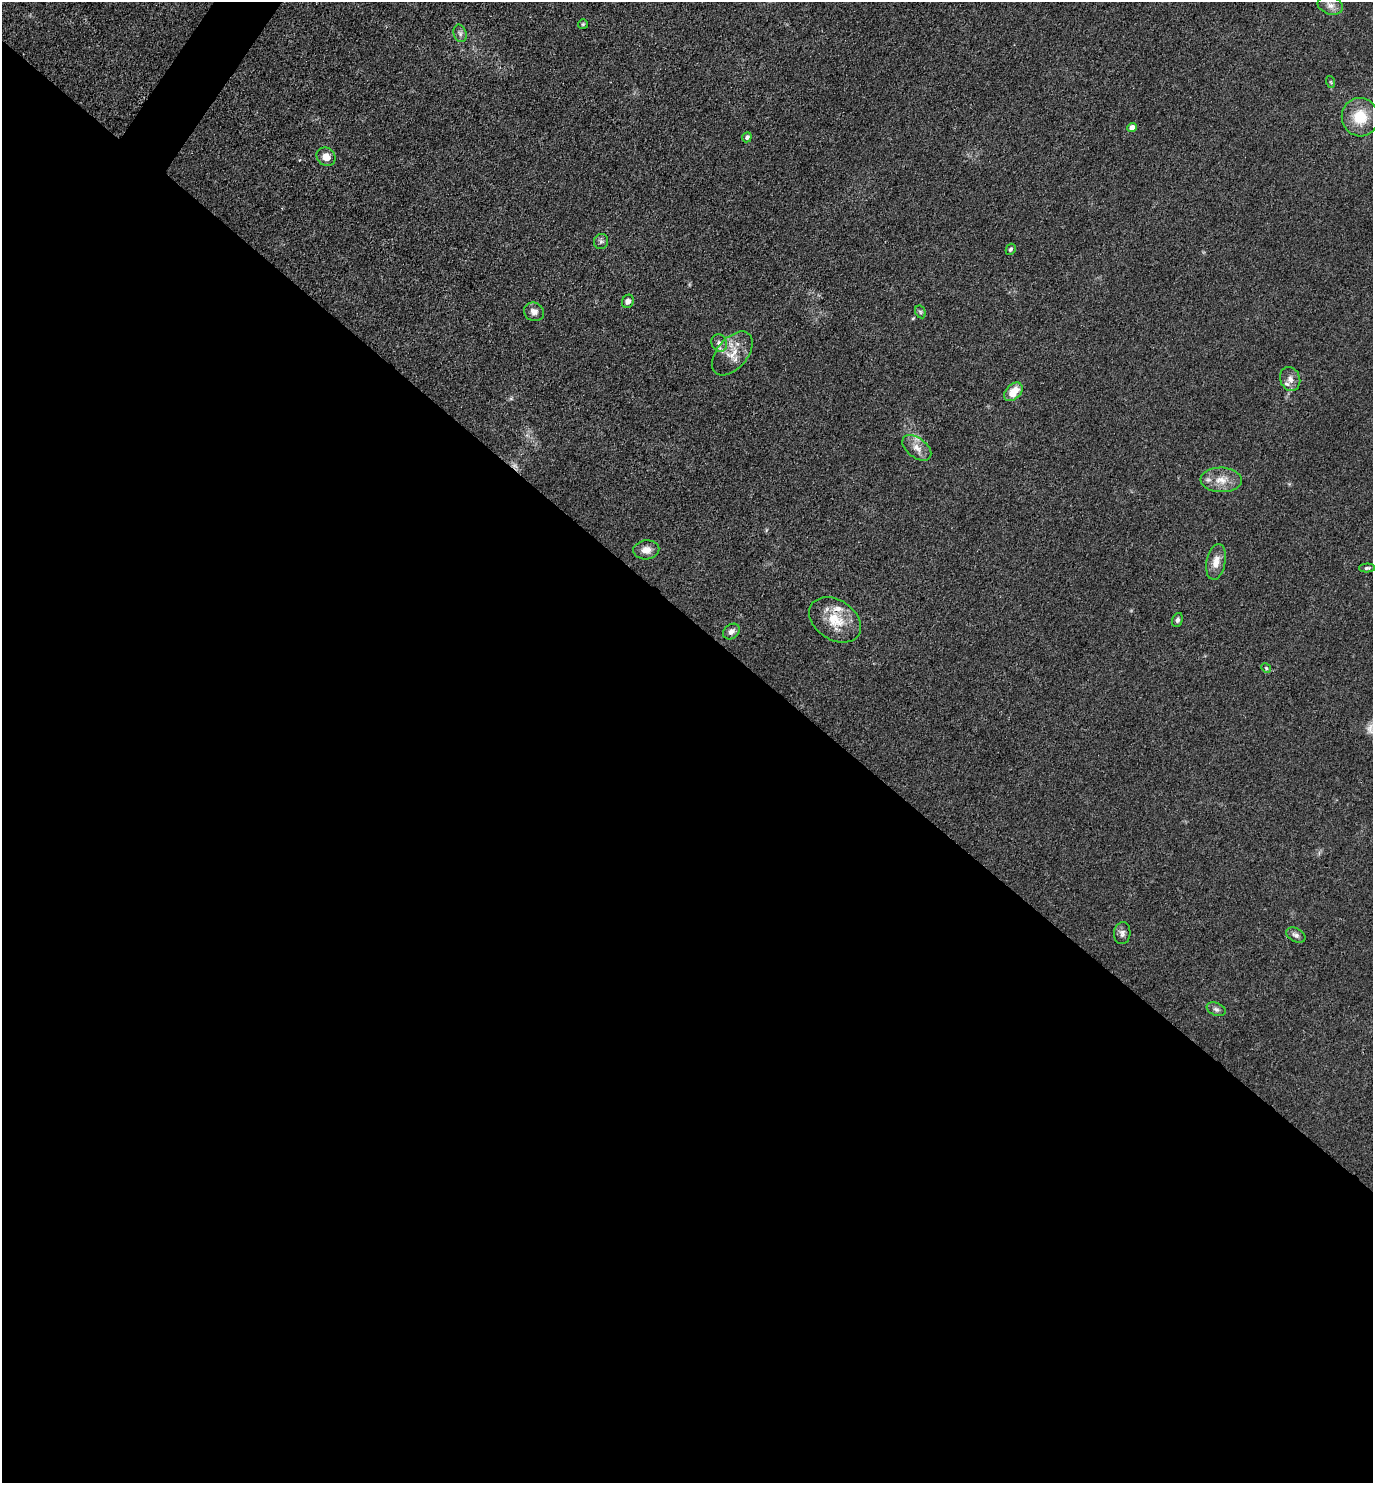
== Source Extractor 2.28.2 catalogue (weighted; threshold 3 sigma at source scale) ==
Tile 14 of 4 x 4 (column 2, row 4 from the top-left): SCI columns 1668-3038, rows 3-1483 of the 5932 x 5927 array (HDU 1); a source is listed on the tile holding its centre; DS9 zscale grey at full resolution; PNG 1375 x 1485 px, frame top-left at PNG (2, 2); each listed source drawn as its Kron ellipse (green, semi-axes under 4 px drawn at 4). Shown black and unused: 59% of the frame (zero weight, under 3 of 4 exposures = <1% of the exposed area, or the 3 px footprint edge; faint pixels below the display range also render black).
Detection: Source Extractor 2.28.2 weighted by HDU 2 'WHT'; one run over the whole footprint, this tile lists its part. Background 0.0393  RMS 0.0049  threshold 0.0223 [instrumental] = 3 sigma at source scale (4.5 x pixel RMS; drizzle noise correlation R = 1.50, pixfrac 1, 0.05/0.05 arcsec/px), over >= 5 px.
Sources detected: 34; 1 too faint to see at this stretch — neither listed nor drawn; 4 inside a brighter listed object's ellipse — not listed separately; the other 29 listed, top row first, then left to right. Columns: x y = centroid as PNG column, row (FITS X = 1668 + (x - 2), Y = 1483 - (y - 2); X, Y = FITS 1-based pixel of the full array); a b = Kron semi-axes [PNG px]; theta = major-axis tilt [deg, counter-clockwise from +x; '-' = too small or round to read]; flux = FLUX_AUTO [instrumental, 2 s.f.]
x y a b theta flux
1330 5 13 9 -17 3.3
583 24 5 5 - 0.65
460 33 9 6 -75 1.6
1331 82 6 3 -71 0.54
1360 117 19 18 - 14
1132 128 5 4 - 4
747 137 5 4 - 1.4
326 157 10 8 -41 4.4
601 241 7 7 - 1.3
1011 249 6 4 61 0.95
628 301 7 6 - 2.5
534 312 10 9 - 2.7
920 312 7 5 -61 0.81
719 343 9 7 -66 1.8
732 353 26 15 49 8.8
1290 379 12 10 -68 3.4
1013 392 11 7 45 7.9
917 448 16 10 -38 4.5
1221 480 21 12 -1 7
646 550 13 9 4 3.9
1216 562 18 9 79 5.1
1367 568 8 4 2 0.97
835 620 28 20 -33 14
1177 620 7 5 71 1.2
731 632 9 7 39 2.6
1266 668 5 4 - 0.6
1122 933 11 8 86 2.2
1296 935 10 6 -28 1.8
1216 1009 10 6 -23 1.5